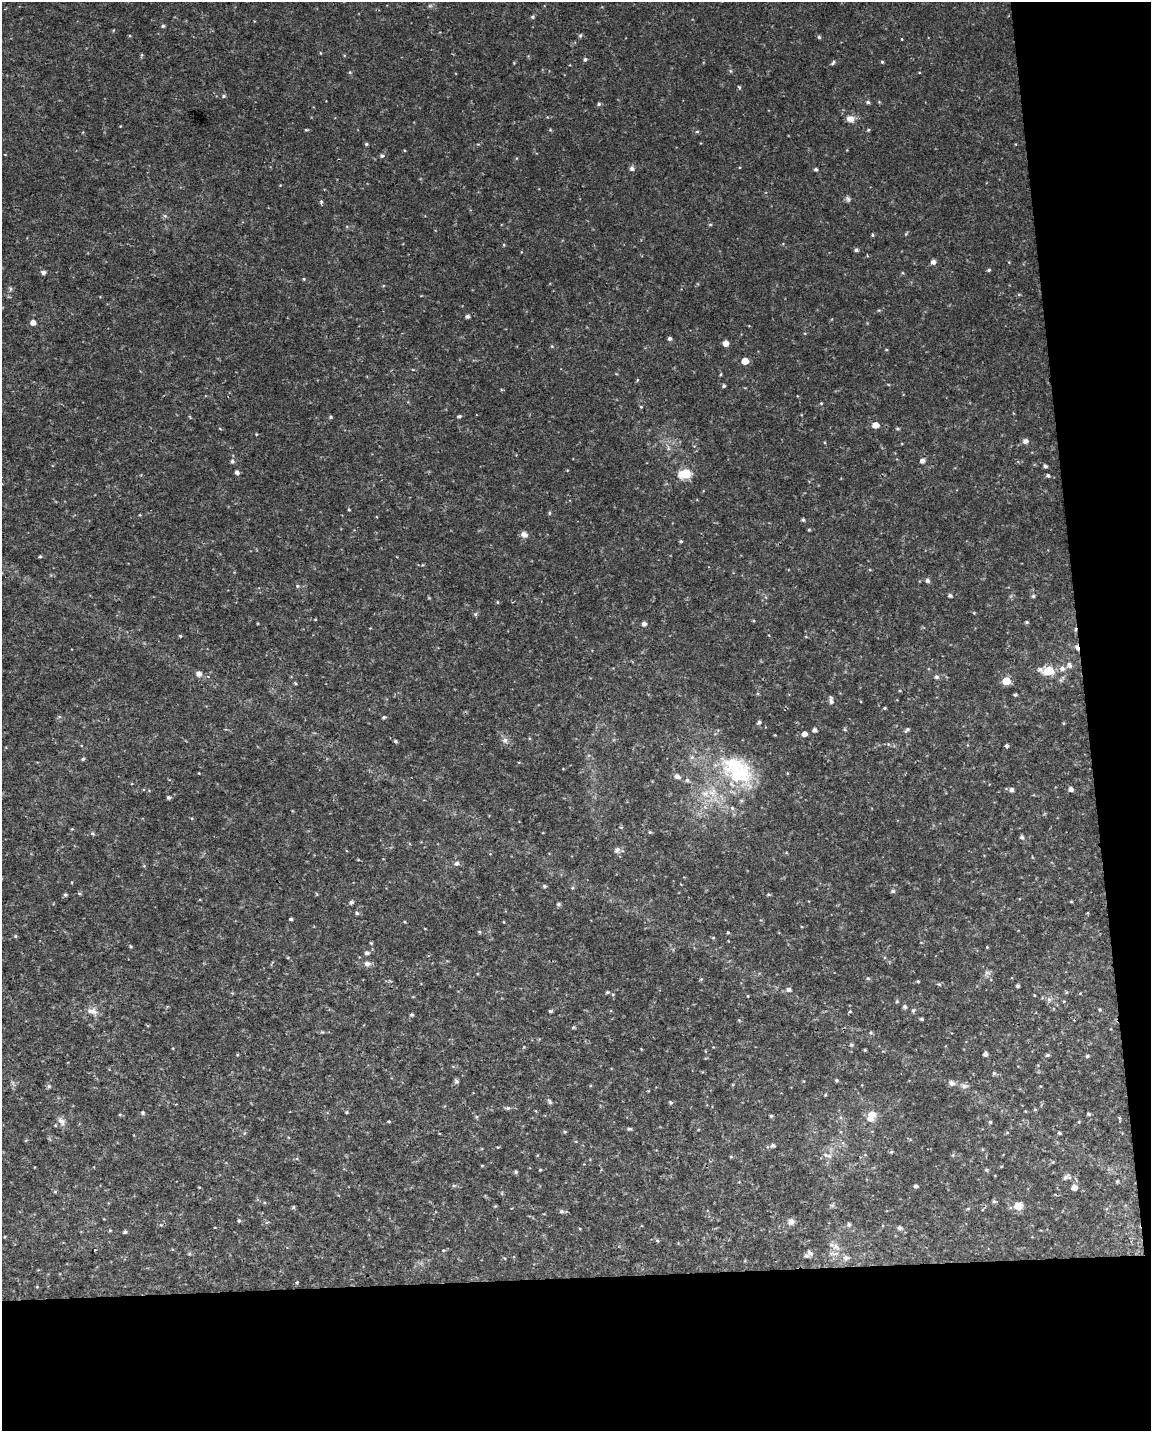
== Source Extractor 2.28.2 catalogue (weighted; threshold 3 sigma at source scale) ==
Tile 12 of 4 x 3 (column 4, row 3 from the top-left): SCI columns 3447-4595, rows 52-1480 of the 4595 x 4347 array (HDU 1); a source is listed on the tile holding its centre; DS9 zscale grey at full resolution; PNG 1153 x 1433 px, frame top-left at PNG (2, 2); no overlay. Shown black and unused: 16% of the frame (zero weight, under 2 of 3 exposures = <1% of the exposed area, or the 3 px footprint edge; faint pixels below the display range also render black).
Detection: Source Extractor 2.28.2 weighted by HDU 2 'WHT'; one run over the whole footprint, this tile lists its part. Background 0.00345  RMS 0.003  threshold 0.0136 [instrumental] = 3 sigma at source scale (4.5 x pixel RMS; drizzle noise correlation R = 1.50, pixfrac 1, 0.0396/0.0396 arcsec/px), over >= 5 px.
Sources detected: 256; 1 inside a brighter object's white glare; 2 cosmic-ray / hot-pixel residue — not listed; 6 inside a brighter listed object's ellipse — not listed separately; the other 247 listed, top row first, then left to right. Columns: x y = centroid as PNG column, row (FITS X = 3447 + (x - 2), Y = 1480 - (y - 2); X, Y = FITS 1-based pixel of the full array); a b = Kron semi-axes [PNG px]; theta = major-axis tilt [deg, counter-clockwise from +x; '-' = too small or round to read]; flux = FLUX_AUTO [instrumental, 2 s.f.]
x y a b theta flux
430 6 7 4 0 0.56
533 17 5 5 - 0.53
163 26 5 4 - 0.56
580 35 5 5 - 0.53
819 37 4 4 - 0.52
902 39 3 2 - 0.26
320 53 5 3 - 0.23
141 55 6 3 81 0.36
585 59 5 5 - 0.59
882 62 5 4 - 0.36
833 63 8 4 41 0.55
730 71 6 4 -88 0.4
350 72 5 5 - 0.39
739 87 6 3 -45 0.35
224 96 6 4 1 0.53
868 102 5 4 - 0.61
599 104 5 4 - 0.55
850 119 10 9 - 2.2
306 130 4 3 - 0.32
550 130 5 3 - 0.29
868 130 4 4 - 0.39
697 131 6 4 1 0.4
366 144 4 4 - 0.45
382 156 6 5 - 0.64
632 168 5 5 - 1.1
816 169 4 4 - 0.61
848 199 8 6 -69 0.74
321 202 6 4 90 0.47
165 216 6 5 - 0.56
710 224 5 3 - 0.35
906 234 5 4 - 0.36
872 235 4 4 - 0.4
504 245 5 3 - 0.29
856 250 5 4 - 0.74
933 262 5 5 - 1.3
989 270 4 4 - 0.49
43 272 5 5 - 1.1
304 279 4 3 - 0.29
10 289 6 4 -63 0.5
879 310 5 3 - 0.32
467 316 4 4 - 0.89
33 323 5 5 - 2
670 338 4 4 - 0.75
726 343 5 4 - 2.7
552 346 5 5 - 0.34
886 350 4 3 - 0.26
745 361 5 5 - 4.2
721 374 4 3 - 0.32
637 380 5 3 - 0.3
724 386 5 4 - 0.47
821 403 4 4 - 0.29
641 407 4 4 - 0.34
459 416 5 4 - 0.59
330 417 5 5 - 0.39
875 425 6 5 - 2.8
897 429 5 4 - 0.43
256 434 4 3 - 0.25
1025 441 6 5 - 1.3
668 448 7 4 -72 0.62
232 461 5 5 - 0.71
922 461 5 5 - 1.3
1045 466 4 3 - 0.7
237 472 5 4 - 1
685 474 6 5 - 23
1048 475 4 4 - 0.58
349 510 3 3 - 0.26
549 513 6 4 89 0.35
803 520 4 4 - 0.54
809 530 4 4 - 0.32
524 534 9 7 -29 1.4
681 541 4 4 - 0.43
40 556 4 3 - 0.42
423 565 4 4 - 0.31
870 570 5 3 - 0.29
927 581 5 5 - 0.9
297 586 6 4 -22 0.47
950 596 5 4 - 0.71
1033 596 5 5 - 0.58
497 602 5 3 - 0.29
974 613 5 4 - 0.27
475 614 6 5 - 0.51
315 619 4 3 - 0.22
754 621 4 3 - 0.28
1027 622 4 3 - 0.46
644 624 5 4 - 1.2
180 636 4 4 - 0.3
1077 647 7 4 -67 1.4
1069 665 9 6 -63 1.3
1062 668 7 7 - 1.3
1040 669 9 7 -27 1.1
1049 671 6 5 - 14
199 674 6 6 - 1.6
936 677 6 5 - 0.76
1006 681 5 5 - 7.3
295 683 5 3 - 0.31
900 691 4 3 - 0.28
1015 695 4 3 - 0.54
831 701 9 5 -87 1.1
885 708 4 3 - 0.38
384 717 5 4 - 0.5
759 722 5 5 - 0.77
815 730 5 4 - 1.1
845 730 5 3 - 0.34
907 730 7 4 40 0.59
804 734 5 4 - 1.8
775 735 4 3 - 0.23
505 740 9 8 - 1.3
395 741 4 4 - 0.54
1007 746 4 3 - 0.67
692 757 7 5 -20 0.76
83 759 5 4 - 0.45
787 773 5 3 - 0.29
739 775 61 36 -54 34
677 776 7 6 - 1.3
687 780 6 5 - 0.68
1071 789 5 5 - 1.2
1011 790 5 5 - 1.2
705 794 13 10 -27 3.4
169 797 5 5 - 0.6
72 829 4 4 - 0.29
650 832 5 4 - 0.39
92 833 6 5 - 0.48
1022 837 6 5 - 0.76
617 850 8 7 - 0.97
358 860 5 3 - 0.22
457 863 7 6 - 1
544 886 5 4 - 0.58
572 888 5 4 - 0.4
893 891 5 5 - 0.63
79 893 5 4 - 0.39
316 894 5 3 - 0.26
768 894 6 4 1 0.37
65 895 4 4 - 0.58
1071 901 3 3 - 0.33
351 902 7 5 37 0.68
558 904 6 5 - 0.56
357 913 5 4 - 0.52
291 919 4 3 - 0.49
504 922 4 3 - 0.22
479 932 5 4 - 0.36
728 932 4 3 - 0.36
15 936 5 4 - 0.39
713 938 5 3 - 0.28
921 942 5 3 - 0.22
371 943 5 3 - 0.32
131 946 4 4 - 0.33
987 947 4 4 - 0.24
367 953 5 5 - 0.96
367 964 8 7 - 1.2
987 973 10 6 -1 0.97
868 978 6 5 - 0.5
701 979 5 4 - 0.36
918 981 4 3 - 0.32
939 984 5 5 - 0.43
1018 986 3 3 - 0.55
789 989 6 5 - 1
607 992 5 4 - 0.5
1066 992 5 3 - 0.29
613 994 5 3 - 0.26
1034 995 4 3 - 0.25
748 996 4 3 - 0.25
1049 1000 6 6 - 0.88
897 1001 5 4 - 0.39
1064 1001 4 3 - 0.27
905 1007 5 5 - 0.69
1100 1009 5 4 - 0.37
913 1010 6 5 - 0.59
92 1011 17 9 -16 2.5
550 1011 5 4 - 0.52
850 1011 4 4 - 0.34
412 1015 4 4 - 0.48
922 1019 4 3 - 0.52
739 1020 5 4 - 0.32
573 1027 6 4 4 0.41
322 1032 4 4 - 0.31
871 1033 6 5 - 0.51
851 1045 6 5 - 0.47
865 1050 4 3 - 0.32
985 1054 4 4 - 1.2
1048 1055 5 4 - 0.58
1087 1056 5 4 - 0.55
1038 1065 5 4 - 0.29
994 1073 5 5 - 0.58
836 1080 4 4 - 0.43
456 1081 6 5 - 0.68
952 1083 7 6 - 1.4
49 1086 6 5 - 0.57
964 1086 9 7 -41 1.3
825 1095 4 4 - 0.32
550 1102 7 4 -58 0.67
670 1102 5 4 - 0.49
508 1108 7 4 1 0.71
1035 1109 4 4 - 0.34
346 1112 4 4 - 0.37
143 1113 5 5 - 0.5
872 1114 11 8 -10 2.6
1089 1114 4 3 - 0.5
120 1115 5 4 - 0.35
771 1116 4 4 - 0.46
476 1117 5 4 - 0.4
1119 1118 6 4 -88 0.35
61 1121 13 9 -56 1.7
389 1121 4 3 - 0.34
990 1122 4 4 - 0.48
629 1129 6 4 11 0.5
698 1130 5 3 - 0.25
565 1132 5 4 - 0.34
1007 1132 5 3 - 0.31
1059 1133 4 3 - 0.53
773 1145 7 6 - 0.91
498 1147 5 3 - 0.28
891 1152 5 4 - 0.39
827 1155 16 5 -16 1.5
953 1155 5 4 - 0.4
731 1156 5 3 - 0.35
1053 1162 5 4 - 0.33
482 1166 5 3 - 0.29
540 1170 3 3 - 0.34
986 1170 6 4 -23 0.49
516 1172 4 4 - 0.51
1067 1177 12 7 18 1.2
1117 1182 4 4 - 0.38
916 1186 4 4 - 0.84
199 1187 4 3 - 0.25
1074 1187 6 5 - 2.3
55 1191 5 4 - 0.38
994 1201 6 5 - 0.56
495 1206 5 4 - 0.31
1018 1206 10 9 - 3.2
293 1207 5 4 - 0.42
968 1209 6 4 1 0.36
561 1211 6 5 - 0.74
239 1221 4 4 - 0.5
791 1222 9 8 - 1.5
161 1225 5 4 - 0.34
849 1225 6 6 - 0.74
900 1228 7 5 -25 0.89
580 1229 4 3 - 0.27
110 1230 4 4 - 0.3
125 1232 5 4 - 0.51
657 1241 5 4 - 0.45
836 1247 12 8 -43 2.3
443 1250 6 4 18 0.42
809 1253 9 6 -27 1
189 1254 6 3 18 0.4
846 1258 9 8 - 1.4
297 1283 4 3 - 0.59
Overlapping masked pixels (flux is a lower limit): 1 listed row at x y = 1077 647